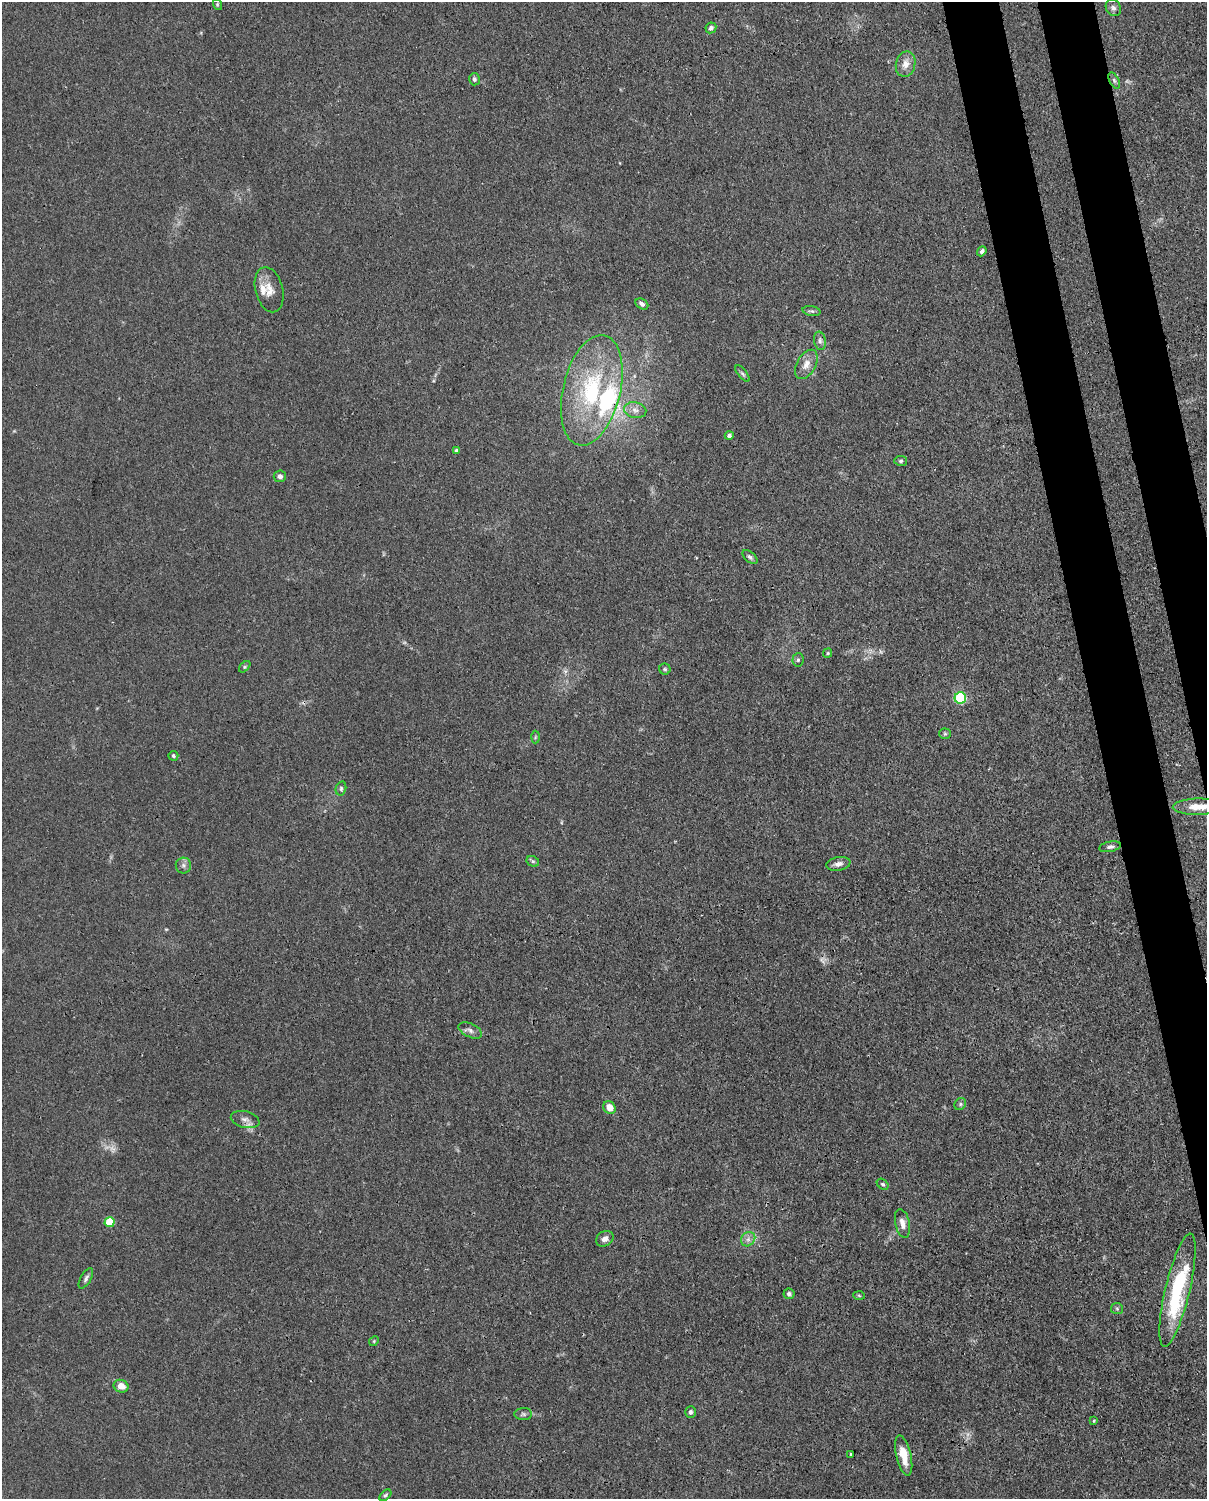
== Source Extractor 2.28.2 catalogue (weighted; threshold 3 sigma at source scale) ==
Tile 6 of 4 x 3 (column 2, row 2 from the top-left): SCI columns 1297-2501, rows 1761-3257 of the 5001 x 4906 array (HDU 1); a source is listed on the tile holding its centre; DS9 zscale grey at full resolution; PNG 1209 x 1501 px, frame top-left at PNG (2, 2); each listed source drawn as its Kron ellipse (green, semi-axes under 4 px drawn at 4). Shown black and unused: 6% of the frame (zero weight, under 3 of 4 exposures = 7% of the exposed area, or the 3 px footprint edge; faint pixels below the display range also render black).
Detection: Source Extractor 2.28.2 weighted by HDU 2 'WHT'; one run over the whole footprint, this tile lists its part. Background 0.0269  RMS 0.0028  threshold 0.0128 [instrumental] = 3 sigma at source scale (4.5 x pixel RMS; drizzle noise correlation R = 1.50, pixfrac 1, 0.05/0.05 arcsec/px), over >= 5 px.
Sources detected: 61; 3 too faint to see at this stretch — neither listed nor drawn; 2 inside a brighter listed object's ellipse — not listed separately; the other 56 listed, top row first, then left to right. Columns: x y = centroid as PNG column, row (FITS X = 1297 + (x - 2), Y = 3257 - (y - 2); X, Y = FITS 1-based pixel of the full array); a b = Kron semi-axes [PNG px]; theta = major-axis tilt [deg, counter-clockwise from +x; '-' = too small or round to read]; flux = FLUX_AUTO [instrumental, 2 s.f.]
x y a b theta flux
217 4 6 3 -73 0.33
1113 8 9 7 -56 0.96
711 28 6 5 - 0.92
906 64 13 9 76 2.5
474 79 6 5 - 0.68
1114 80 9 4 -63 0.68
982 251 5 4 - 0.78
269 290 23 13 -76 3.9
642 304 7 5 -35 0.93
811 311 9 4 -10 0.61
820 341 9 6 -80 0.96
806 364 16 9 60 2.6
742 373 10 4 -50 0.61
592 390 56 28 77 32
635 410 11 8 -10 1.7
729 436 4 4 - 0.89
456 451 4 4 - 0.57
901 461 6 5 - 0.51
280 476 6 6 - 0.93
750 557 9 5 -41 0.75
828 653 5 4 - 0.34
798 660 7 5 86 0.64
245 667 7 4 47 0.46
665 669 6 5 - 0.54
960 698 6 5 - 34
945 734 6 5 - 0.47
535 737 6 4 88 0.36
173 756 5 5 - 0.48
341 788 7 5 76 0.59
1198 807 25 8 1 4.5
1110 847 11 5 11 0.87
533 861 7 5 -29 0.54
838 864 12 6 9 1.4
183 865 8 8 - 0.98
470 1030 13 6 -25 1.2
960 1104 6 5 - 0.58
609 1108 7 6 - 3
245 1119 14 8 -15 1.7
883 1184 6 4 -39 0.48
109 1222 5 5 - 11
902 1223 15 7 -78 2.1
605 1239 9 7 33 1.5
748 1239 8 6 45 1.2
86 1278 11 5 60 0.87
1178 1290 58 12 77 25
789 1294 5 5 - 0.73
859 1296 6 4 -3 0.35
1117 1309 6 5 - 0.54
374 1341 5 4 - 0.37
121 1386 7 6 - 3
690 1412 6 5 - 0.65
523 1414 9 6 1 0.68
1094 1421 3 3 - 0.51
851 1454 3 3 - 0.46
904 1455 20 7 -77 4.7
385 1495 7 4 43 0.5
Overlapping masked pixels (flux is a lower limit): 1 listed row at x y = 1198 807